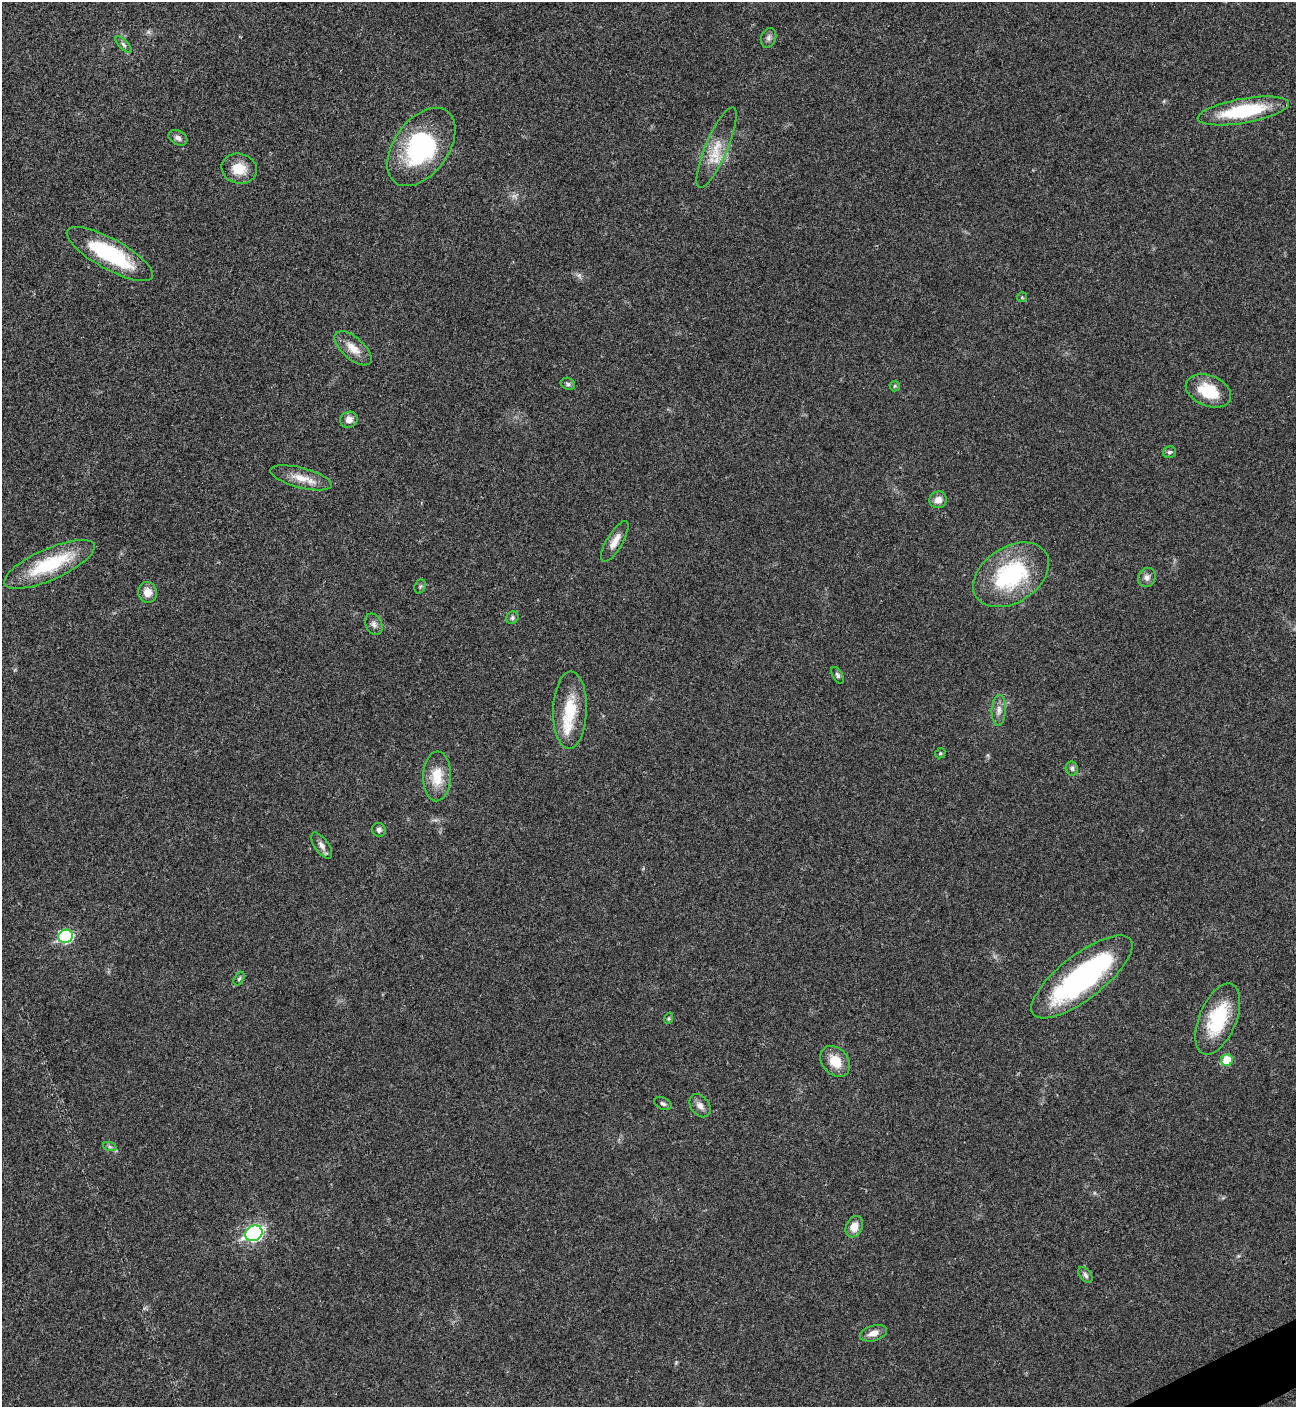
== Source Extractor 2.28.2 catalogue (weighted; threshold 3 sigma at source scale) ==
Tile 6 of 4 x 4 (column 2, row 2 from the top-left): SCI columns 1582-2875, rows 2815-4219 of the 5619 x 5631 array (HDU 1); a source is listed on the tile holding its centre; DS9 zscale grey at full resolution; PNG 1298 x 1409 px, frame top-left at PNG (2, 2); each listed source drawn as its Kron ellipse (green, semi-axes under 4 px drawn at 4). Shown black and unused: <1% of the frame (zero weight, under 3 of 4 exposures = <1% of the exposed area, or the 3 px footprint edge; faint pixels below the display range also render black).
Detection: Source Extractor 2.28.2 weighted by HDU 2 'WHT'; one run over the whole footprint, this tile lists its part. Background 0.0201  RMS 0.0039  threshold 0.0176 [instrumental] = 3 sigma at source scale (4.5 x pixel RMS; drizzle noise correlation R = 1.50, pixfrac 1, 0.05/0.05 arcsec/px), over >= 5 px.
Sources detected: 52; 2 too faint to see at this stretch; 2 inside a brighter object's white glare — neither listed nor drawn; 1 inside a brighter listed object's ellipse — not listed separately; the other 47 listed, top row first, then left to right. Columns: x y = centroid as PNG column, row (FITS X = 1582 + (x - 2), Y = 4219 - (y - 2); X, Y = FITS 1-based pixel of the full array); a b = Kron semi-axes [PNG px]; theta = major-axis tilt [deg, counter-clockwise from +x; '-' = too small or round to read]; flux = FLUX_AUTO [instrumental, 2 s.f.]
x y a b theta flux
768 38 10 7 69 1.4
123 44 10 4 -45 1
1243 111 46 12 10 29
178 138 10 7 -28 1.6
421 147 44 27 54 44
716 147 43 11 67 8.8
239 169 18 15 -15 7.5
110 254 48 15 -29 32
1022 297 5 5 - 0.49
353 348 23 11 -41 5.3
568 384 7 6 - 0.86
895 386 5 5 - 0.58
1208 391 24 15 -22 13
349 420 9 7 29 2.4
1169 452 7 6 - 0.86
301 478 32 10 -15 6.3
938 500 9 8 - 3
615 541 23 8 59 4
50 564 49 15 24 25
1011 575 41 27 33 40
1147 577 10 8 63 1.9
420 586 7 5 69 0.72
148 592 10 9 - 3.6
512 618 6 6 - 0.83
374 624 11 8 -64 1.7
837 675 9 5 -59 0.92
570 710 38 17 88 15
999 710 15 7 87 2.4
940 753 5 4 - 0.48
1072 768 7 6 - 1
437 776 25 14 89 9.4
379 830 7 6 - 1.3
322 845 15 7 -54 1.9
65 936 7 6 - 42
1082 977 61 22 38 84
239 979 7 4 62 0.71
669 1018 6 3 71 0.48
1218 1019 38 18 67 22
1227 1060 6 5 - 10
835 1061 17 13 -49 7.1
663 1104 9 6 -25 0.98
700 1106 13 9 -54 2.3
110 1147 7 4 -19 0.68
854 1227 11 8 64 4.5
254 1233 9 7 29 81
1085 1275 9 5 -53 1
873 1333 14 7 17 3